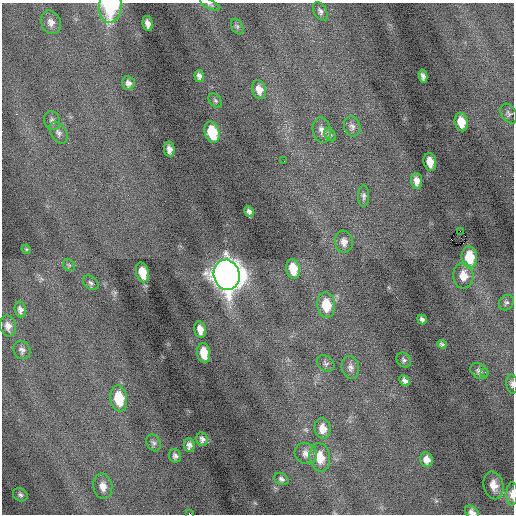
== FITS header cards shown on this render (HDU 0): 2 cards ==
NAXIS1  =                  512 / Axis length
NAXIS2  =                  512 / Axis length

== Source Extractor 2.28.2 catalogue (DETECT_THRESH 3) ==
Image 512 x 512 px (HDU 0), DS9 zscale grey, 1 PNG px = 1 image px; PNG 516 x 516 px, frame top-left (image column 1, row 512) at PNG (2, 3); each listed source drawn as its Kron ellipse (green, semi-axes under 4 px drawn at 4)
Background -0.108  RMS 0.76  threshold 2.27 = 3 sigma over >= 5 px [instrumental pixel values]
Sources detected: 67; all 67 listed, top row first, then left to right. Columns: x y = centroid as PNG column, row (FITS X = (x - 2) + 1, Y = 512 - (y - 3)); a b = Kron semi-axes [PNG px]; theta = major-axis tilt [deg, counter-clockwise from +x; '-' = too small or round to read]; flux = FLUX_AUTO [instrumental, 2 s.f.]
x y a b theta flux
210 4 11 4 -29 110
110 6 16 11 85 3500
320 11 10 6 -61 170
51 22 12 9 -68 320
148 24 8 5 -77 270
237 26 8 5 -63 120
199 76 6 5 - 170
423 76 6 4 -77 170
128 83 7 6 - 200
259 90 9 7 -73 420
215 101 8 5 -48 100
509 114 11 7 -59 140
52 121 10 7 -66 190
461 122 9 6 -78 700
352 126 10 8 -69 210
322 130 13 9 -81 320
212 132 11 7 -75 1600
58 133 12 7 -57 220
330 135 7 5 -53 120
169 149 8 5 -84 250
284 161 3 2 - 39
430 162 9 6 -80 540
417 181 8 5 -85 310
364 196 10 5 90 160
249 212 6 4 -61 180
460 231 2 2 - 1900
344 242 11 9 -83 360
26 249 5 4 - 58
469 257 11 7 -85 1200
69 265 6 5 - 92
293 269 10 7 -79 910
142 272 10 6 -75 870
227 275 15 13 -76 85000
463 276 13 10 -87 660
91 283 9 6 -39 140
506 303 8 7 - 120
326 305 13 9 -84 1200
20 310 8 5 -82 200
422 319 5 4 - 120
8 326 10 8 -78 340
200 329 8 5 -77 370
442 344 5 4 - 97
22 350 9 8 - 210
204 353 10 6 -82 790
404 360 8 6 -48 110
326 363 9 7 -36 130
350 367 11 8 -78 220
479 371 9 7 -32 180
485 372 3 2 - 48
405 381 6 5 - 160
512 384 10 5 -84 150
119 398 13 8 -80 1600
322 428 10 8 -80 490
202 439 7 5 -80 170
154 443 9 6 -60 150
189 445 7 5 -88 210
306 453 11 10 - 340
175 456 7 6 - 160
320 457 14 10 -80 930
427 460 7 6 - 330
281 479 8 5 -29 150
494 485 14 9 -77 600
103 486 13 9 -81 460
512 494 11 5 88 360
20 495 8 6 -32 130
472 512 7 5 -35 220
190 514 3 2 - 370
At the frame edge (FLAGS 8, measured only in part): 6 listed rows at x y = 210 4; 110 6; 512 384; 512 494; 472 512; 190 514